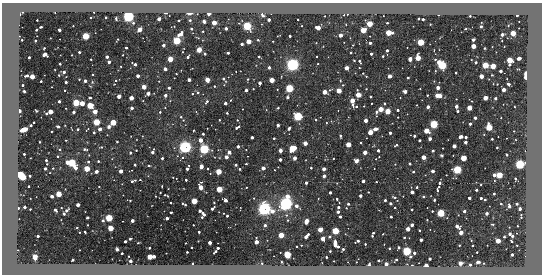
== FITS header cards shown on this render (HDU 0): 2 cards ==
NAXIS1  =                  540 / length of data axis 1
NAXIS2  =                  272 / length of data axis 2

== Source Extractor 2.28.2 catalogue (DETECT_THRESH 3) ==
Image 540 x 272 px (HDU 0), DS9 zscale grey, 1 PNG px = 1 image px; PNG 544 x 276 px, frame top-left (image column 1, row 272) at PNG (2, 3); no overlay
Background -424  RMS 220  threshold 653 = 3 sigma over >= 5 px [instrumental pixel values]
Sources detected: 492; all 492 listed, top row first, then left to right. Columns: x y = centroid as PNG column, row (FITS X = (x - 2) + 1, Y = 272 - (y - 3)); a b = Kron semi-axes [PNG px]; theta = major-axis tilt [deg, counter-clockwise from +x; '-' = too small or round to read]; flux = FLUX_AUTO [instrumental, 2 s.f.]
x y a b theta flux
22 12 7 3 40 4.0e+04
94 12 2 2 - 1.3e+04
166 13 4 3 - 2.9e+04
190 13 7 3 3 3.7e+04
209 13 3 3 - 3.3e+05
347 14 5 5 - 2.0e+04
263 15 5 3 - 3.3e+04
438 15 3 2 - 1.4e+04
517 15 3 2 - 5.1e+04
128 16 4 4 - 6.2e+06
325 16 2 2 - 7.9e+03
470 16 2 2 - 1.5e+04
90 17 3 2 - 1.5e+04
106 17 3 3 - 2.8e+04
116 18 3 2 - 2.0e+04
159 19 3 3 - 2.4e+05
298 19 2 2 - 1.3e+04
418 19 3 3 - 3.4e+04
423 19 3 3 - 6.7e+04
37 20 3 2 - 1.3e+04
179 20 2 2 - 1.4e+04
190 20 3 3 - 3.1e+04
269 20 3 3 - 1.1e+05
204 22 3 3 - 1.6e+05
214 23 3 3 - 6.6e+05
387 23 3 3 - 2.5e+04
369 24 3 3 - 1.8e+06
430 24 2 2 - 7.5e+03
73 26 2 2 - 9.3e+03
247 26 3 3 - 6.5e+06
481 26 3 2 - 1.6e+04
41 27 3 2 - 2.0e+04
226 28 3 3 - 1.2e+05
318 28 3 3 - 5.1e+05
139 29 3 3 - 5.4e+05
191 29 3 3 - 3.4e+04
36 30 3 2 - 3.0e+04
59 30 3 3 - 1.2e+05
363 30 3 3 - 1.4e+06
203 31 3 2 - 2.1e+04
388 33 4 3 - 1.6e+06
513 33 3 3 - 1.3e+06
181 34 6 4 43 1.7e+05
340 35 3 3 - 3.1e+05
502 35 3 3 - 1.4e+05
85 36 3 3 - 2.9e+06
290 36 3 3 - 4.9e+04
50 38 2 2 - 8.5e+03
118 39 3 2 - 1.4e+04
22 40 3 2 - 2.2e+04
258 40 4 3 - 1.2e+04
473 40 3 3 - 8.0e+04
35 41 3 3 - 3.8e+04
177 41 3 3 - 4.1e+06
248 41 3 3 - 7.9e+05
273 41 2 2 - 9.6e+03
421 42 3 3 - 3.1e+06
316 43 2 2 - 1.1e+04
370 43 3 3 - 1.0e+05
242 44 3 3 - 1.2e+05
163 45 3 3 - 1.4e+05
353 45 2 2 - 7.8e+03
473 46 3 3 - 6.9e+05
44 48 3 2 - 1.8e+04
126 48 3 3 - 4.2e+04
484 48 3 2 - 8.9e+03
199 50 3 3 - 1.1e+06
387 50 3 3 - 8.0e+04
79 52 3 3 - 5.1e+04
182 52 3 2 - 1.1e+04
351 52 3 3 - 2.5e+04
228 53 3 3 - 6.5e+04
45 54 4 3 - 2.8e+05
205 54 3 3 - 4.8e+04
371 54 3 3 - 6.8e+04
72 55 2 2 - 9.4e+03
123 55 2 2 - 1.1e+04
383 56 3 3 - 2.6e+04
29 57 3 3 - 4.5e+04
107 57 3 3 - 1.3e+05
188 57 3 3 - 6.3e+04
259 57 3 3 - 3.0e+04
418 58 3 3 - 1.2e+06
519 58 4 3 - 2.2e+05
91 59 3 2 - 1.6e+04
170 59 3 3 - 1.4e+06
410 59 4 4 - 7.7e+04
354 60 3 3 - 2.2e+04
509 60 4 3 - 2.0e+06
359 61 4 3 - 4.4e+04
109 62 3 3 - 1.1e+05
476 62 3 3 - 7.6e+04
60 64 3 3 - 2.1e+04
135 64 5 3 - 1.0e+05
318 64 3 3 - 1.1e+04
292 65 4 4 - 7.5e+06
442 65 5 3 - 6.9e+06
485 65 3 3 - 2.3e+06
121 66 3 3 - 1.2e+04
493 66 3 3 - 1.3e+06
269 67 3 3 - 1.0e+05
192 68 3 2 - 7.9e+03
347 68 3 3 - 4.1e+05
359 68 3 2 - 1.5e+04
165 69 3 3 - 2.1e+05
500 71 3 3 - 9.0e+04
64 72 3 3 - 8.8e+04
363 73 3 3 - 1.5e+04
456 73 3 2 - 2.5e+04
176 74 3 2 - 1.6e+04
526 74 3 2 - 5.8e+05
59 75 3 3 - 1.9e+04
93 75 3 2 - 1.3e+04
492 75 3 2 - 1.2e+04
27 76 5 3 - 6.1e+04
138 76 3 3 - 1.5e+05
366 76 3 3 - 1.7e+04
390 76 3 3 - 2.9e+05
481 76 3 3 - 4.7e+05
32 77 3 3 - 9.3e+05
408 77 3 3 - 4.2e+04
526 77 4 3 - 3.4e+05
79 79 3 3 - 1.6e+04
224 79 4 3 - 6.5e+04
247 79 3 3 - 1.8e+04
116 80 4 3 - 1.8e+04
189 80 3 3 - 1.7e+05
207 80 3 3 - 7.3e+05
272 80 3 3 - 1.0e+06
41 81 3 3 - 3.2e+04
85 81 3 3 - 1.3e+05
66 82 3 3 - 6.5e+04
92 82 5 4 - 2.1e+04
260 83 3 3 - 1.5e+05
508 84 3 3 - 5.9e+04
22 85 3 3 - 3.6e+04
343 85 5 4 - 1.8e+04
214 86 3 3 - 1.6e+04
52 87 2 2 - 8.4e+03
144 87 3 3 - 5.6e+05
169 88 3 3 - 6.6e+04
289 88 3 3 - 5.6e+06
420 88 2 2 - 8.9e+03
438 88 3 3 - 2.9e+05
253 89 3 3 - 1.4e+04
277 89 2 2 - 1.2e+04
65 90 2 2 - 1.3e+04
246 90 3 3 - 1.4e+05
504 90 3 3 - 3.6e+05
24 91 3 3 - 3.2e+04
339 91 3 3 - 9.9e+05
405 91 3 3 - 2.3e+05
325 92 3 3 - 6.3e+05
148 93 3 3 - 3.0e+05
198 93 4 4 - 3.5e+04
192 94 3 3 - 1.9e+04
165 95 3 3 - 1.2e+05
358 95 4 3 - 9.7e+05
427 95 3 3 - 2.0e+04
119 96 3 3 - 3.0e+05
438 96 6 3 -10 7.3e+05
287 97 5 5 - 2.9e+04
370 97 3 3 - 4.4e+04
90 98 4 3 - 2.2e+04
131 98 3 3 - 6.0e+05
485 98 3 3 - 6.4e+05
495 98 3 3 - 8.1e+04
456 99 2 2 - 7.8e+03
231 100 4 2 - 8.6e+03
59 101 3 3 - 1.0e+05
352 101 4 3 - 8.3e+05
207 102 5 3 - 3.6e+04
76 103 3 3 - 3.1e+06
82 103 3 3 - 8.3e+05
225 103 3 3 - 1.1e+05
371 103 2 2 - 1.1e+04
384 104 3 3 - 2.9e+04
90 106 3 3 - 2.1e+06
356 106 4 3 - 4.0e+04
456 106 3 3 - 1.9e+05
428 107 3 3 - 1.4e+05
132 108 3 3 - 1.3e+05
165 108 3 2 - 8.6e+03
278 108 3 2 - 2.3e+04
469 108 3 3 - 1.1e+06
381 109 3 3 - 9.9e+05
398 110 3 3 - 7.1e+04
19 111 3 3 - 3.0e+05
36 111 3 2 - 1.7e+04
388 111 3 3 - 1.4e+06
457 111 3 3 - 5.1e+04
50 112 3 3 - 5.9e+05
73 112 3 3 - 9.4e+04
95 112 3 3 - 5.1e+05
160 112 3 3 - 2.3e+04
376 112 5 3 - 5.7e+04
227 113 3 3 - 2.8e+04
46 114 3 3 - 3.5e+04
298 116 3 3 - 8.2e+06
181 117 3 3 - 2.0e+04
398 117 2 2 - 1.1e+04
475 118 3 3 - 1.1e+05
183 120 4 3 - 1.2e+04
219 120 2 2 - 1.2e+04
237 120 3 3 - 1.5e+04
316 120 3 2 - 2.0e+04
366 120 3 3 - 2.9e+05
33 122 3 3 - 2.0e+04
96 122 3 3 - 2.7e+06
113 122 3 3 - 1.7e+06
434 124 3 3 - 5.3e+06
470 124 3 3 - 9.1e+04
31 125 3 3 - 3.9e+04
278 125 3 3 - 1.1e+05
58 126 3 3 - 3.0e+04
109 127 3 3 - 6.4e+04
237 127 6 3 32 5.9e+04
489 127 3 3 - 2.6e+06
289 128 4 3 - 2.6e+04
78 129 3 3 - 2.7e+04
88 129 4 2 - 1.4e+04
100 129 3 3 - 1.9e+05
376 129 5 3 - 6.0e+04
24 130 6 4 20 2.6e+05
51 131 3 2 - 1.2e+04
426 131 3 3 - 1.1e+06
94 132 3 3 - 3.6e+04
370 132 3 3 - 1.1e+06
390 133 3 3 - 8.9e+04
203 134 3 3 - 2.4e+04
340 136 4 3 - 3.1e+04
414 136 3 3 - 7.3e+04
252 137 3 3 - 9.6e+04
460 137 4 3 - 1.2e+05
466 137 3 3 - 6.9e+04
274 138 3 2 - 3.0e+04
430 139 3 3 - 1.7e+05
492 139 3 3 - 3.2e+04
66 140 2 2 - 1.1e+04
200 140 3 3 - 4.0e+05
419 140 3 3 - 6.3e+04
40 142 3 2 - 1.1e+04
117 142 3 2 - 2.3e+04
465 142 3 3 - 1.6e+05
305 143 3 3 - 4.8e+05
361 143 3 3 - 2.1e+04
348 144 3 3 - 9.3e+05
396 145 4 3 - 3.1e+04
238 146 3 3 - 1.1e+05
454 146 3 3 - 3.3e+05
101 147 4 4 - 1.4e+04
185 147 4 4 - 7.0e+06
292 148 4 3 - 2.9e+06
443 148 2 2 - 9.5e+03
497 148 3 2 - 2.3e+04
59 149 3 3 - 2.5e+04
85 149 5 3 - 3.8e+04
204 149 3 3 - 9.9e+06
136 150 3 3 - 1.5e+04
246 150 2 2 - 7.3e+03
280 150 3 3 - 2.3e+05
378 150 3 3 - 8.5e+04
433 151 3 3 - 6.1e+04
130 152 3 3 - 2.8e+04
153 152 4 3 - 1.1e+05
229 152 3 3 - 2.1e+05
365 152 3 3 - 3.9e+05
24 154 3 3 - 3.8e+04
441 155 3 3 - 2.1e+04
506 155 3 2 - 1.3e+04
58 156 3 2 - 1.5e+04
182 157 4 4 - 2.2e+04
226 157 3 3 - 2.5e+05
424 157 3 3 - 4.8e+05
162 158 3 3 - 5.6e+04
294 158 3 3 - 2.8e+05
463 158 3 3 - 1.8e+06
376 159 4 4 - 1.8e+04
280 160 3 3 - 1.1e+05
46 161 6 2 -76 5.3e+04
98 161 3 3 - 2.5e+04
356 161 4 4 - 9.7e+04
67 162 3 3 - 3.3e+05
88 162 3 3 - 4.5e+04
72 163 5 3 - 5.0e+06
246 164 2 2 - 1.3e+04
395 164 2 2 - 9.4e+03
410 164 3 3 - 4.6e+04
520 164 3 3 - 9.2e+06
135 165 3 2 - 1.5e+04
236 165 3 3 - 6.1e+04
148 166 3 3 - 2.2e+04
201 166 4 3 - 3.1e+05
278 167 2 2 - 7.2e+03
53 168 3 2 - 8.7e+03
263 168 3 3 - 2.7e+05
311 168 3 3 - 3.1e+04
45 169 3 3 - 9.8e+04
87 169 3 3 - 1.7e+06
187 169 4 3 - 1.2e+05
207 169 3 3 - 2.0e+04
240 169 3 3 - 3.0e+04
324 169 3 3 - 2.0e+05
457 170 3 3 - 6.0e+06
96 171 3 3 - 1.5e+05
121 171 3 3 - 3.2e+05
218 171 3 3 - 1.7e+06
433 171 3 3 - 1.7e+05
413 172 3 3 - 3.9e+04
210 173 2 2 - 9.5e+03
446 175 2 2 - 1.1e+04
494 175 3 3 - 1.8e+05
499 175 3 3 - 2.3e+06
21 176 7 5 -42 5.6e+05
30 176 3 3 - 4.5e+04
324 176 3 3 - 1.6e+05
173 177 2 2 - 7.9e+03
515 179 3 2 - 2.8e+04
140 180 3 2 - 2.1e+04
186 180 3 3 - 5.5e+04
132 181 5 3 - 8.7e+04
363 181 3 3 - 1.1e+05
201 182 4 2 - 3.0e+04
306 182 3 3 - 1.7e+05
376 182 2 2 - 1.2e+04
440 183 3 3 - 4.5e+04
28 186 3 2 - 1.2e+04
162 186 3 2 - 9.0e+03
99 187 3 2 - 1.5e+04
246 187 2 2 - 1.2e+04
417 187 3 3 - 3.0e+04
439 187 3 3 - 1.5e+04
201 188 4 3 - 3.6e+05
168 189 2 2 - 7.0e+03
219 189 3 3 - 2.0e+06
437 190 4 2 - 1.9e+04
476 190 3 3 - 3.3e+04
412 192 3 3 - 1.8e+05
160 193 3 2 - 1.7e+04
330 193 3 3 - 9.1e+04
59 194 3 3 - 1.5e+06
494 194 3 3 - 3.8e+04
123 195 2 2 - 6.6e+03
166 195 5 2 - 1.9e+04
52 196 3 3 - 1.5e+05
287 196 3 3 - 3.2e+05
360 196 3 3 - 1.2e+05
403 196 2 2 - 7.4e+03
423 196 3 3 - 2.3e+04
394 197 6 3 -17 2.3e+04
254 198 3 3 - 1.4e+04
469 198 3 3 - 1.3e+05
481 198 3 3 - 6.4e+04
318 199 2 2 - 9.6e+03
337 199 3 3 - 2.2e+04
130 200 2 2 - 1.5e+04
225 200 3 3 - 1.8e+05
385 200 3 3 - 6.3e+04
434 200 3 3 - 4.0e+04
485 200 3 3 - 3.0e+04
194 201 3 3 - 1.9e+06
390 203 3 3 - 6.2e+04
184 204 6 2 -31 2.7e+04
286 204 4 4 - 8.5e+06
348 204 3 3 - 2.4e+04
501 204 3 2 - 2.5e+04
517 204 3 3 - 7.1e+04
78 205 3 3 - 2.5e+05
296 206 3 3 - 1.8e+05
509 206 4 3 - 9.4e+04
24 207 3 3 - 1.0e+05
338 207 3 3 - 6.4e+04
395 207 3 3 - 2.0e+04
18 208 3 3 - 3.7e+04
61 208 2 2 - 1.1e+04
212 208 5 3 - 8.4e+04
346 208 3 2 - 1.2e+04
30 209 3 2 - 1.6e+04
264 209 5 4 - 6.9e+06
412 209 2 2 - 1.4e+04
520 209 3 3 - 8.6e+04
55 210 4 3 - 3.0e+04
66 210 4 3 - 7.3e+04
200 211 3 3 - 9.5e+04
272 211 3 3 - 2.9e+05
432 211 3 3 - 2.2e+04
464 211 3 3 - 8.7e+04
171 212 3 2 - 1.6e+04
338 212 3 3 - 1.1e+05
441 213 3 3 - 4.7e+06
486 213 3 3 - 1.4e+05
64 214 3 3 - 7.4e+04
204 215 6 4 66 1.0e+05
227 216 3 3 - 5.4e+04
340 217 3 3 - 7.1e+04
391 217 3 3 - 3.8e+04
521 217 4 2 - 1.5e+04
87 218 3 3 - 2.1e+04
109 218 3 3 - 3.7e+06
167 218 3 3 - 1.3e+05
287 220 4 4 - 2.0e+04
427 220 3 2 - 9.1e+03
103 221 3 3 - 6.2e+04
132 221 3 3 - 1.6e+05
306 221 4 3 - 5.0e+05
493 224 3 2 - 1.3e+04
87 225 2 2 - 1.4e+04
193 225 2 2 - 1.1e+04
265 225 3 3 - 7.0e+04
412 225 3 3 - 1.5e+05
457 226 5 3 - 9.3e+04
517 226 2 2 - 1.0e+04
77 228 3 2 - 1.4e+04
110 228 3 3 - 1.4e+06
408 229 3 3 - 4.4e+05
320 230 3 3 - 9.9e+05
419 230 3 3 - 2.9e+04
335 231 3 3 - 3.1e+06
79 232 2 2 - 9.1e+03
85 232 3 3 - 2.2e+04
199 232 3 3 - 4.3e+04
461 232 3 3 - 3.2e+05
373 234 6 3 73 5.1e+04
383 234 3 2 - 1.1e+04
510 234 6 3 -39 1.6e+05
281 235 3 3 - 1.3e+06
38 236 3 3 - 5.5e+04
306 236 6 3 50 1.6e+05
330 237 4 4 - 2.8e+04
404 237 3 2 - 1.7e+04
504 237 3 2 - 3.0e+04
323 238 3 3 - 6.4e+05
130 239 3 3 - 3.3e+04
421 240 3 3 - 1.1e+05
471 240 3 2 - 1.2e+04
125 241 3 3 - 8.7e+04
198 241 2 2 - 8.4e+03
358 241 4 3 - 7.6e+04
498 241 3 3 - 8.6e+05
512 241 3 2 - 1.6e+04
210 242 3 3 - 2.0e+05
256 242 4 3 - 4.0e+05
138 243 3 3 - 1.4e+04
186 243 2 2 - 1.0e+04
335 243 6 4 -83 1.2e+05
365 244 3 3 - 2.2e+04
301 245 2 2 - 1.1e+04
459 245 3 3 - 1.8e+04
517 245 2 2 - 1.0e+04
296 246 3 3 - 2.5e+04
472 246 2 2 - 1.3e+04
191 247 3 2 - 1.6e+04
338 247 3 3 - 4.8e+04
398 247 3 3 - 6.4e+04
149 248 3 3 - 3.7e+04
218 248 3 3 - 7.6e+04
389 248 3 3 - 4.6e+04
117 249 3 3 - 6.7e+04
343 249 3 3 - 4.8e+04
79 250 3 2 - 1.0e+04
215 251 5 3 - 4.8e+04
330 251 3 3 - 2.5e+04
407 251 4 3 - 7.9e+06
187 252 3 3 - 3.0e+04
477 252 3 2 - 2.0e+04
122 253 3 3 - 4.1e+04
414 253 3 3 - 7.9e+04
287 255 5 5 - 1.5e+05
512 255 3 3 - 8.3e+04
128 256 3 2 - 1.8e+04
154 256 3 3 - 1.4e+05
35 257 4 3 - 9.4e+05
150 257 3 3 - 1.2e+06
326 257 3 2 - 3.8e+04
430 259 3 3 - 9.2e+04
73 260 3 3 - 5.6e+04
378 260 3 3 - 5.3e+04
396 260 4 3 - 3.9e+04
130 261 3 3 - 1.8e+05
334 261 2 2 - 1.2e+04
281 262 4 3 - 2.4e+04
356 262 2 2 - 8.9e+03
478 262 4 3 - 4.0e+04
192 263 5 4 - 4.2e+04
262 263 7 5 -70 4.0e+04
460 263 3 3 - 4.4e+05
484 263 3 2 - 8.4e+03
386 264 3 3 - 3.3e+05
369 265 4 3 - 8.0e+04
412 265 3 3 - 3.3e+04
470 265 3 3 - 4.7e+04
426 266 3 3 - 6.4e+05